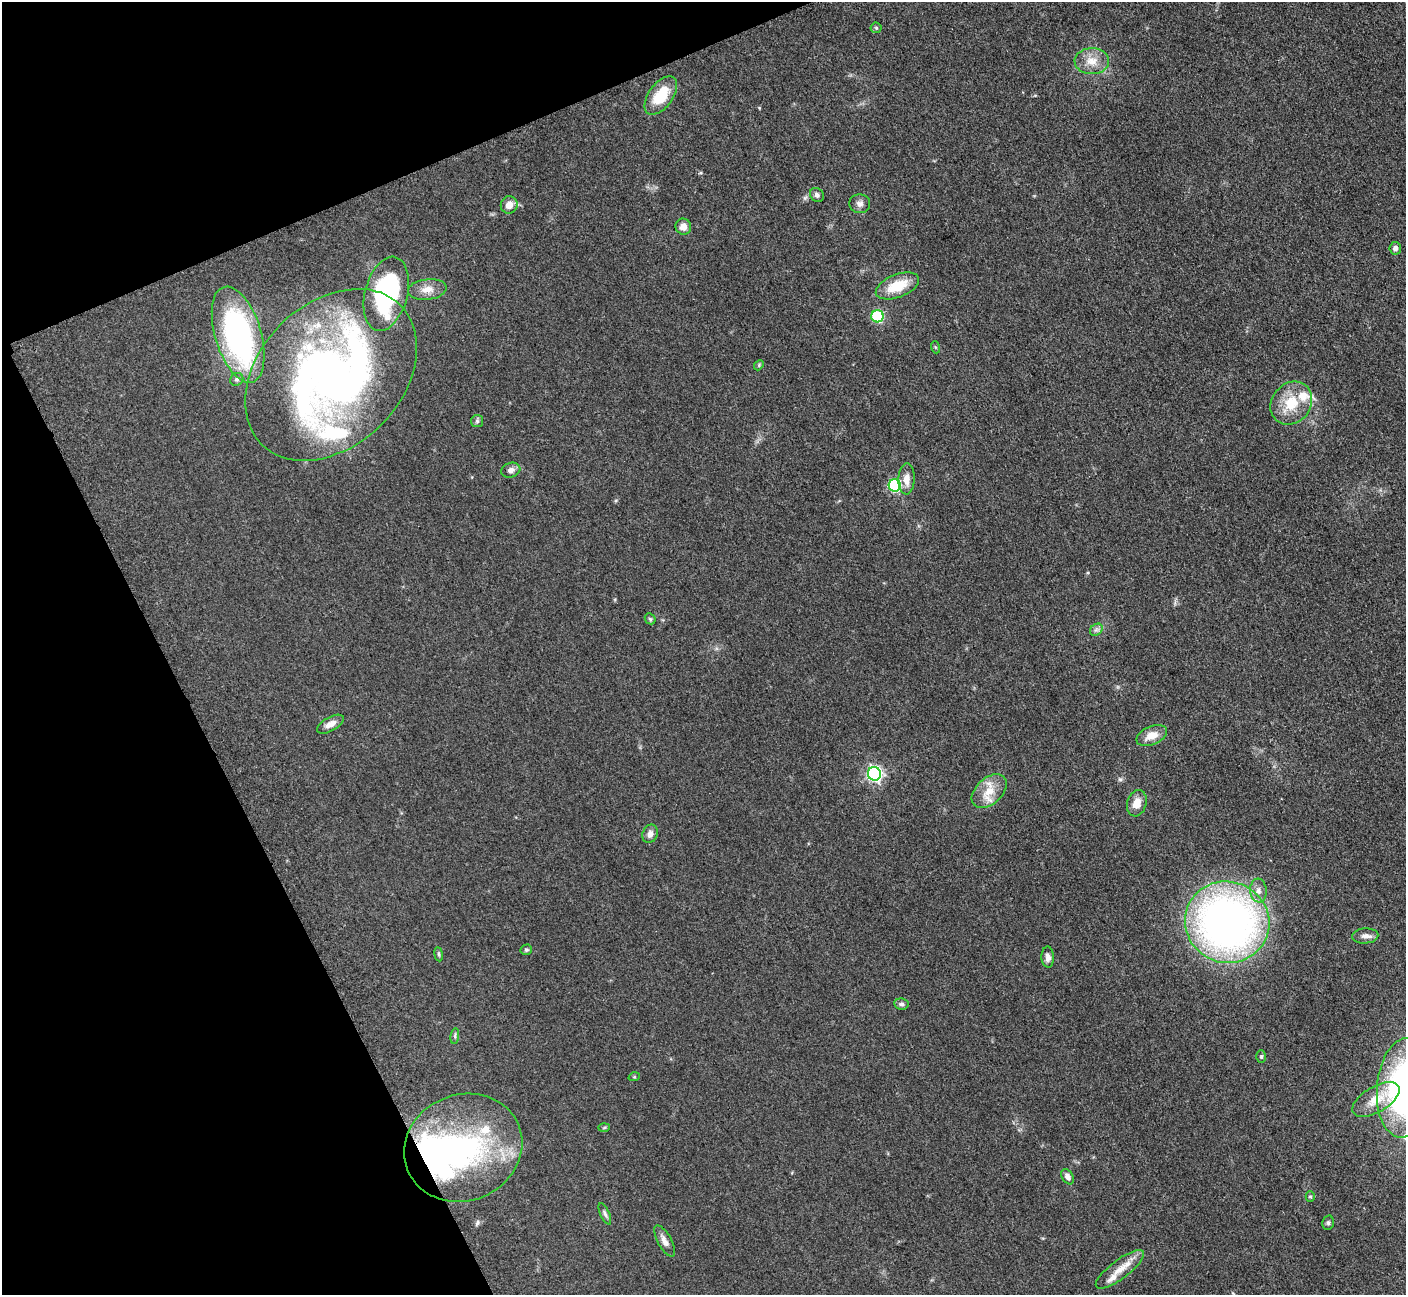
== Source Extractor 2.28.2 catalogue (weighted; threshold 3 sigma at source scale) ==
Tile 5 of 4 x 4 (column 1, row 2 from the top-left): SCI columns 19-1422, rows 2885-4177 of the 5699 x 5661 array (HDU 1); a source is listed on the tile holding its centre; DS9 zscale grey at full resolution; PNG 1408 x 1297 px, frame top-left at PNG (2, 2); each listed source drawn as its Kron ellipse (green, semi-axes under 4 px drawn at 4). Shown black and unused: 21% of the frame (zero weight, under 3 of 5 exposures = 4% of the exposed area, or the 3 px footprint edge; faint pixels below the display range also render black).
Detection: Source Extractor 2.28.2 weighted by HDU 2 'WHT'; one run over the whole footprint, this tile lists its part. Background 0.053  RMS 0.0056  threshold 0.0253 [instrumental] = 3 sigma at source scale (4.5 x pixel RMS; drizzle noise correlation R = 1.50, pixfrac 1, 0.05/0.05 arcsec/px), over >= 5 px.
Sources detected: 59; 3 inside a brighter object's white glare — neither listed nor drawn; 6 inside a brighter listed object's ellipse — not listed separately; the other 50 listed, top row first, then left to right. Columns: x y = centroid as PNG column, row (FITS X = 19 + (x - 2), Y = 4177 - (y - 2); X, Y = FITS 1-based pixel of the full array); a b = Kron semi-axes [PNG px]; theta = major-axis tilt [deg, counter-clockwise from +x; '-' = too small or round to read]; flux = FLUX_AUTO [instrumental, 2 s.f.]
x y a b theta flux
876 28 5 5 - 0.76
1092 61 17 13 1 8.1
661 96 22 12 54 19
817 195 7 6 - 1.8
860 204 10 9 - 2.6
509 205 9 8 - 4.7
683 227 8 7 - 4.6
1395 248 6 6 - 2
897 286 23 11 21 16
427 289 19 10 7 6
386 294 38 21 75 94
877 316 6 6 - 43
238 335 50 23 -73 130
935 347 6 4 -71 0.63
759 365 5 4 - 0.75
331 375 98 71 45 350
237 379 7 6 - 1.3
1291 403 23 19 51 17
477 421 6 6 - 1.1
511 470 10 7 17 2.7
907 479 15 8 88 4.9
895 485 6 6 - 55
650 619 6 5 - 0.83
1096 630 7 5 42 1.5
330 724 15 7 29 4.2
1152 735 16 9 23 6.9
874 774 7 6 - 140
989 791 20 13 43 11
1137 803 13 9 74 6.2
650 834 9 7 67 3.1
1258 891 12 8 -84 3.5
1227 922 42 40 -22 320
1365 936 13 7 4 3
526 950 6 5 - 1
439 954 7 3 -82 0.85
1048 957 10 6 -87 2.7
901 1004 7 5 -7 1.5
455 1036 8 4 82 1
1261 1057 6 4 89 0.75
634 1077 6 3 17 0.61
1404 1088 50 27 85 160
1376 1099 26 13 30 11
604 1128 6 4 2 0.72
463 1148 60 53 23 120
1068 1177 8 5 -61 2.9
1310 1197 5 4 - 0.82
605 1214 11 4 -65 1.5
1328 1223 7 5 76 1.1
665 1241 17 7 -62 3.6
1120 1269 29 9 37 8.8
Isophote crosses this tile's border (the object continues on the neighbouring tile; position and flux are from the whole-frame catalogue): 1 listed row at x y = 1404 1088